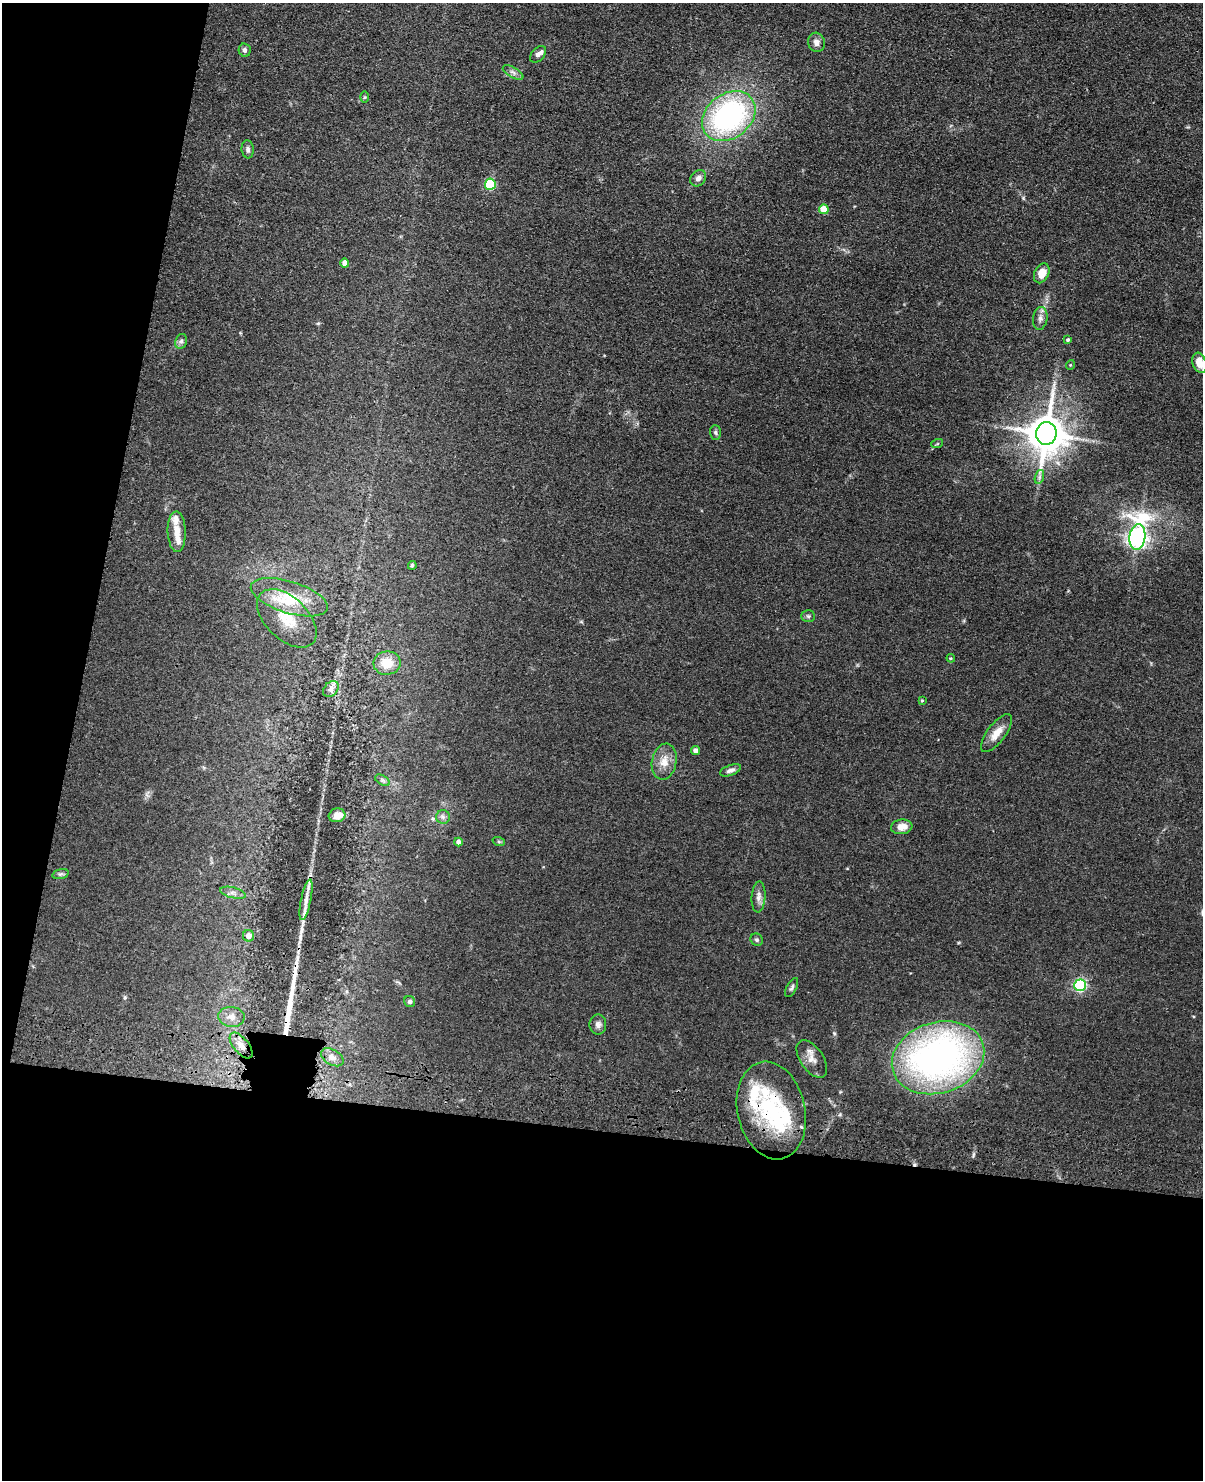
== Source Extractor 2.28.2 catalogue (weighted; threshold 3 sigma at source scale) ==
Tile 9 of 4 x 3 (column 1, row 3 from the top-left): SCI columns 29-1229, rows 349-1826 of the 4860 x 5015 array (HDU 1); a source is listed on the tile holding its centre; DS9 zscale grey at full resolution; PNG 1205 x 1482 px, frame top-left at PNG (2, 3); each listed source drawn as its Kron ellipse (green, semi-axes under 4 px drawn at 4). Shown black and unused: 30% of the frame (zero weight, under 3 of 4 exposures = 6% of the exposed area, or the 3 px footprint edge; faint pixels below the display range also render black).
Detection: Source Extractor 2.28.2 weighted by HDU 2 'WHT'; one run over the whole footprint, this tile lists its part. Background 0.0673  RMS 0.0078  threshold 0.0353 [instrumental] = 3 sigma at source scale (4.5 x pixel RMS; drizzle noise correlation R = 1.50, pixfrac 1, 0.05/0.05 arcsec/px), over >= 5 px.
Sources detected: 65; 2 inside a brighter object's white glare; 1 long thin detection or spike segment (spike, bleed or trail) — neither listed nor drawn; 5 inside a brighter listed object's ellipse — not listed separately; the other 57 listed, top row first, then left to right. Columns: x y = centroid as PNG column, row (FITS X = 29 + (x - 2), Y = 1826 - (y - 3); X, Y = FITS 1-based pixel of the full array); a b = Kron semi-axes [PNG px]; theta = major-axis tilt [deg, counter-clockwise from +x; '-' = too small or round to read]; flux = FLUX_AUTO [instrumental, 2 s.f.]
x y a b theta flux
816 42 9 8 - 4.5
245 50 7 6 - 2.3
538 54 10 6 47 3
513 72 11 5 -30 3
364 97 6 4 89 0.92
729 116 29 22 38 160
248 149 9 6 -83 2.6
698 178 9 7 47 4
490 184 5 5 - 59
824 209 5 5 - 18
345 263 4 4 - 6
1042 273 10 7 63 9.7
1040 318 11 7 83 3.7
1068 339 4 3 - 1.1
181 341 7 6 - 2.1
1199 363 10 7 -71 9.6
1070 365 5 3 - 0.63
715 432 7 5 -88 1.6
1046 433 11 10 - 2400
937 444 6 4 18 0.91
1039 477 7 4 71 1.8
177 532 20 9 -88 8.8
1137 537 13 8 81 450
412 565 4 4 - 1.4
289 597 40 16 -17 28
808 616 7 5 -2 1.5
287 618 36 21 -44 27
951 658 4 4 - 1
387 663 13 12 - 14
331 689 9 6 50 2.9
922 700 4 3 - 0.83
996 733 23 9 53 9.4
696 750 4 4 - 4.1
664 762 18 12 80 10
730 770 11 5 21 2.9
382 780 8 4 -31 1.7
337 815 8 7 - 7.2
443 817 7 7 - 2.2
902 827 11 7 7 7.1
458 842 4 4 - 2.9
499 842 6 4 -18 1.1
60 874 8 4 15 1.6
233 893 13 5 -14 3.4
758 897 15 7 86 4.4
306 900 20 5 78 6.1
249 936 5 5 - 5.8
757 940 6 6 - 1.5
1080 985 6 5 - 120
792 987 10 5 63 1.9
410 1001 6 5 - 1.7
231 1017 13 10 -7 6.1
598 1025 10 8 90 3.3
241 1046 15 7 -51 6.7
332 1057 12 7 -30 4.6
938 1058 47 35 17 330
812 1059 21 11 -56 7.7
771 1110 49 33 -77 78
Overlapping masked pixels (flux is a lower limit): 3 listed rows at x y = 241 1046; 938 1058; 771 1110
Isophote crosses this tile's border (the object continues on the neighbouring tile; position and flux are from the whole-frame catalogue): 1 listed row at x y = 1199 363